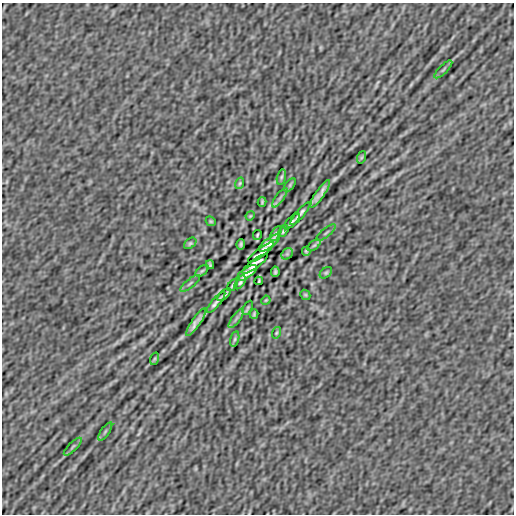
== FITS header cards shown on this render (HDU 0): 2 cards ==
NAXIS1  =                  512
NAXIS2  =                  512

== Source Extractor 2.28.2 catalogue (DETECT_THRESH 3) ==
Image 512 x 512 px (HDU 0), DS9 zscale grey, 1 PNG px = 1 image px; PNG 516 x 516 px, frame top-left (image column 1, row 512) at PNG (2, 3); each listed source drawn as its Kron ellipse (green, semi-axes under 4 px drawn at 4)
Background -2.15e-07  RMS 6.7e-06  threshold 2.01e-05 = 3 sigma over >= 5 px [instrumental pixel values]
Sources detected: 46; all 46 listed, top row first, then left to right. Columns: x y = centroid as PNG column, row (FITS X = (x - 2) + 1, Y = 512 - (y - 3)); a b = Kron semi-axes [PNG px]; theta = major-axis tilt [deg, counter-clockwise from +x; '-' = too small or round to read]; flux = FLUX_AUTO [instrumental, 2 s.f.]
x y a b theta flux
443 69 12 3 45 9.4e-04
362 157 6 4 71 5.4e-04
281 177 8 4 76 7.0e-04
240 183 6 4 72 5.5e-04
290 185 8 4 54 7.2e-04
320 194 16 3 55 2.6e-03
280 198 11 3 55 1.1e-03
262 202 5 2 - 6.4e-04
300 214 15 2 49 1.6e-03
250 216 5 3 - 4.2e-04
211 221 5 4 - 5.4e-04
292 221 10 2 45 1.1e-03
283 231 6 2 57 8.0e-04
326 233 12 2 39 7.2e-04
276 234 8 4 58 8.1e-04
257 235 5 2 - 5.6e-04
190 243 7 4 39 7.3e-04
269 243 12 5 36 3.2e-03
241 244 5 3 - 8.3e-04
314 245 8 4 37 8.4e-04
306 251 4 3 - 6.7e-04
261 252 16 4 36 1.1e-03
287 254 6 5 - 7.9e-04
255 264 15 4 36 1.0e-03
210 265 4 3 - 6.5e-04
202 271 8 4 37 8.3e-04
275 272 5 3 - 8.3e-04
247 273 12 5 35 3.1e-03
326 273 7 4 39 7.3e-04
259 281 4 2 - 5.2e-04
240 282 8 4 56 8.0e-04
190 283 12 2 39 7.1e-04
233 285 6 2 57 8.0e-04
224 295 8 2 42 9.6e-04
305 295 5 4 - 5.4e-04
266 300 5 3 - 4.2e-04
216 302 13 2 50 1.5e-03
248 308 8 4 61 5.2e-04
254 314 5 2 - 6.4e-04
236 318 11 3 55 1.1e-03
196 322 16 3 55 2.6e-03
276 333 6 4 72 5.5e-04
235 339 8 4 76 7.0e-04
154 359 6 4 71 5.3e-04
105 431 10 2 55 8.2e-04
73 447 12 3 45 9.4e-04